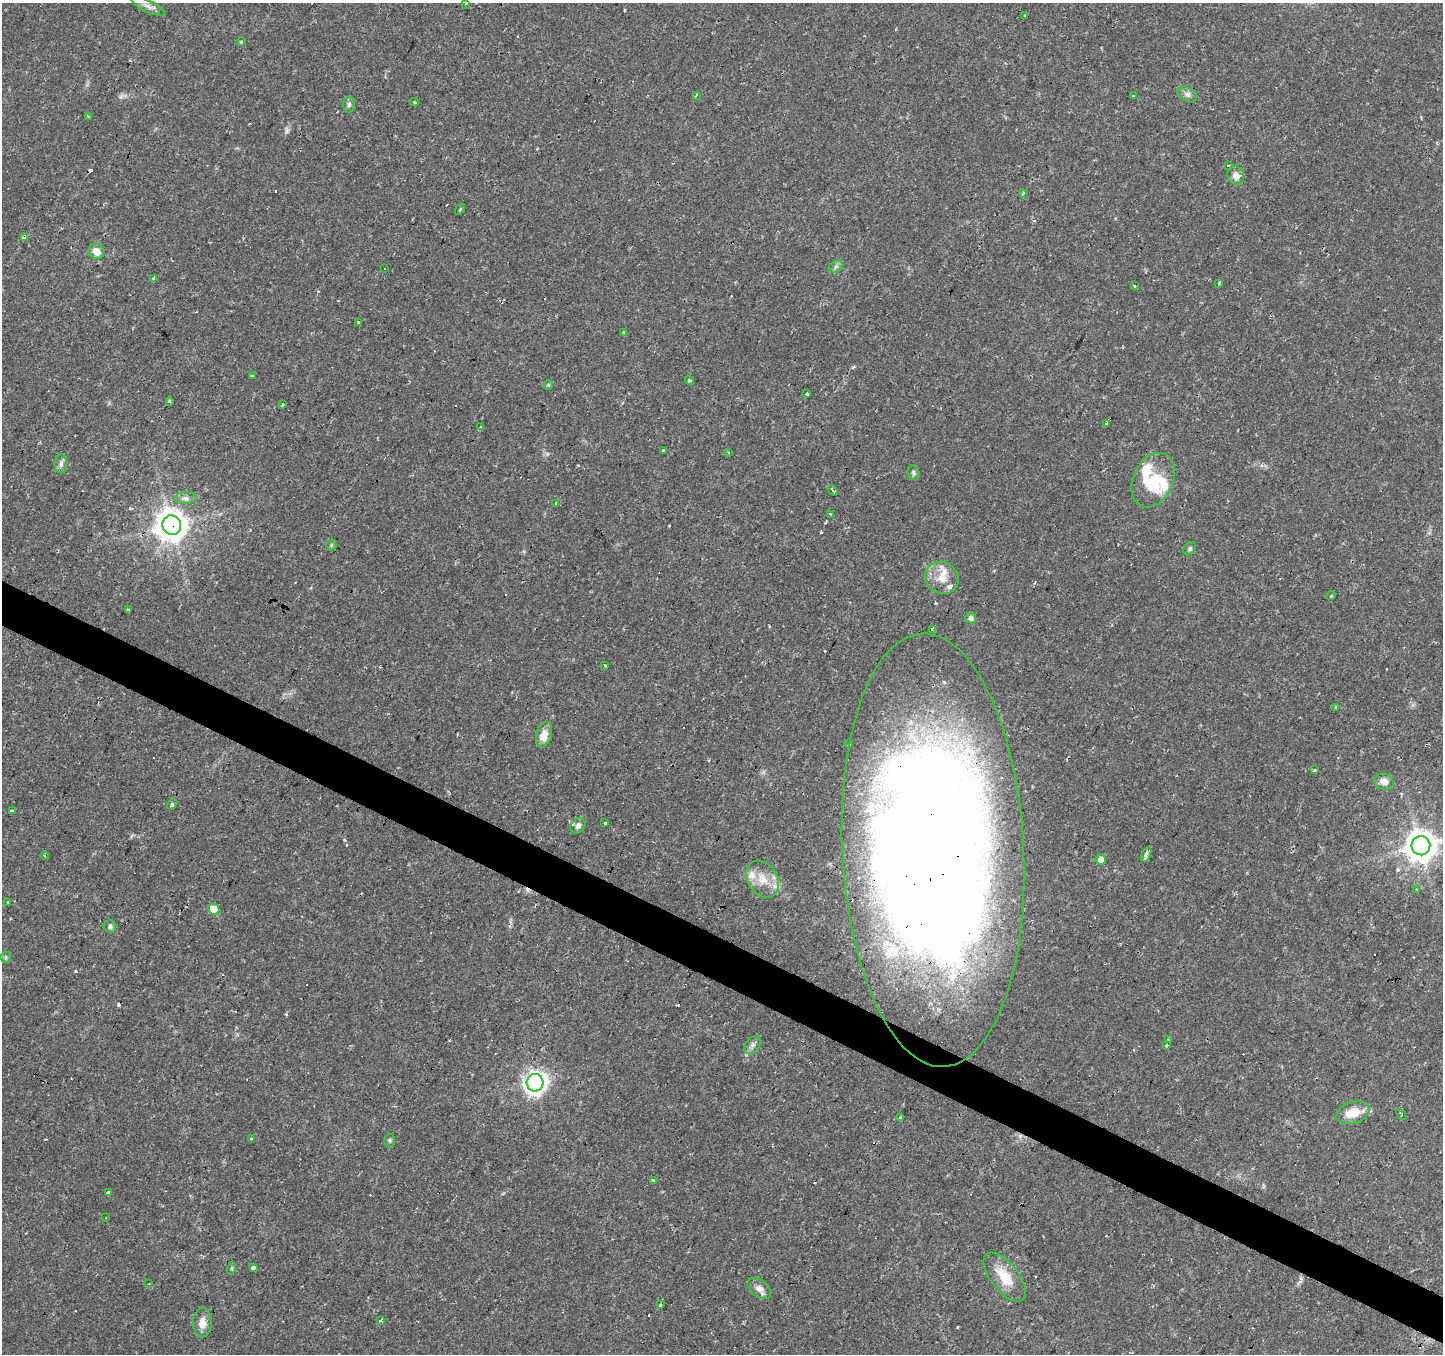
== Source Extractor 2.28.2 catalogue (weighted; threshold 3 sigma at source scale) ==
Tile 6 of 4 x 4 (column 2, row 2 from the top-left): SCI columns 1441-2881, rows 2897-4248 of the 5765 x 5860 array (HDU 1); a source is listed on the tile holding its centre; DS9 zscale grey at full resolution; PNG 1445 x 1356 px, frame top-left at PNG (2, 3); each listed source drawn as its Kron ellipse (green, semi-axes under 4 px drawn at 4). Shown black and unused: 3% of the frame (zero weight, under 2 of 3 exposures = <1% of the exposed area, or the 3 px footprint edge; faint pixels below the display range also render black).
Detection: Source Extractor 2.28.2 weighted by HDU 2 'WHT'; one run over the whole footprint, this tile lists its part. Background 0.0271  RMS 0.003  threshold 0.0136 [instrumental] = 3 sigma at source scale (4.5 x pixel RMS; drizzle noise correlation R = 1.50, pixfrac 1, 0.0396/0.0396 arcsec/px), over >= 5 px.
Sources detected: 124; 27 cosmic-ray / hot-pixel residue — neither listed nor drawn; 8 inside a brighter listed object's ellipse — not listed separately; the other 89 listed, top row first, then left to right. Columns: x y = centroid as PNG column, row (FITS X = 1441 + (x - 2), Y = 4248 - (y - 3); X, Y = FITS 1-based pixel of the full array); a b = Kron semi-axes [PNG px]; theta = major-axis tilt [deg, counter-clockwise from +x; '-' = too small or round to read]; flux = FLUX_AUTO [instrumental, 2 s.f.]
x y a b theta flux
466 3 3 3 - 0.33
148 6 19 6 -25 1.7
1025 15 3 3 - 0.73
241 42 4 4 - 0.29
1187 94 10 7 -33 1.2
696 95 4 3 - 0.68
1133 96 3 2 - 0.32
414 102 5 3 - 0.5
349 104 8 6 87 0.81
89 116 3 3 - 3.5
1228 165 4 3 - 0.4
1236 175 9 8 - 2.5
1023 193 4 3 - 0.41
460 209 6 3 55 0.39
24 237 3 3 - 27
96 251 8 7 - 3.1
836 267 8 5 31 0.77
384 268 3 3 - 0.63
153 279 3 3 - 1.3
1219 283 3 3 - 0.67
1134 286 3 2 - 0.8
358 322 4 3 - 0.36
624 333 3 3 - 1.6
252 376 4 3 - 0.65
689 380 4 3 - 0.44
548 385 5 5 - 0.45
807 394 3 3 - 1
170 401 3 3 - 0.81
283 405 4 3 - 0.38
1107 423 4 3 - 1.6
481 427 3 3 - 0.49
664 451 4 3 - 0.85
728 452 3 3 - 0.65
61 464 9 6 89 1.2
914 473 7 5 -69 0.71
1153 480 28 20 65 11
833 490 6 3 -53 0.51
185 498 11 6 4 1.2
556 503 3 3 - 4.4
831 514 3 3 - 2
172 525 10 9 - 520
331 545 5 5 - 0.39
1190 549 7 5 53 0.6
942 578 17 15 -29 5
1331 596 5 3 - 0.33
128 610 3 3 - 1.3
971 618 5 5 - 1.1
932 630 3 3 - 1.2
605 666 3 3 - 1.4
1336 707 4 3 - 0.44
544 735 13 7 76 3.9
848 744 3 3 - 3.3
1314 770 3 3 - 0.45
1384 782 10 8 -16 2.3
172 804 5 4 - 0.52
12 811 3 3 - 2.8
605 822 3 3 - 3.3
578 826 8 6 48 1.2
1421 846 9 9 - 540
933 850 217 91 -87 840
1146 854 8 3 67 4.1
44 855 4 2 - 0.35
1101 859 5 5 - 2.2
762 879 20 15 -57 5.6
1417 889 4 2 - 0.44
8 903 3 3 - 1.3
214 909 5 5 - 5.7
110 926 6 6 - 0.77
6 957 6 5 - 0.45
1169 1039 3 2 - 0.37
752 1045 10 6 53 1.1
1166 1045 3 3 - 2.3
535 1083 9 8 - 190
1353 1113 17 10 19 6.1
1401 1115 6 3 -49 0.39
900 1118 4 3 - 1.5
251 1139 4 3 - 0.44
389 1140 7 5 -88 0.55
653 1181 3 3 - 1.9
108 1192 4 3 - 1.7
106 1218 3 2 - 0.23
253 1267 4 3 - 4.9
232 1268 6 4 72 0.43
1005 1277 29 14 -51 7.9
148 1284 3 3 - 1
759 1288 13 8 -38 2
660 1305 3 3 - 0.39
381 1321 3 3 - 1.7
202 1322 15 9 90 2.9
Overlapping masked pixels (flux is a lower limit): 4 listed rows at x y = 24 237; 624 333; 172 525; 933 850
Isophote crosses this tile's border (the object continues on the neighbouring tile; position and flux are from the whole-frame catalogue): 1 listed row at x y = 466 3